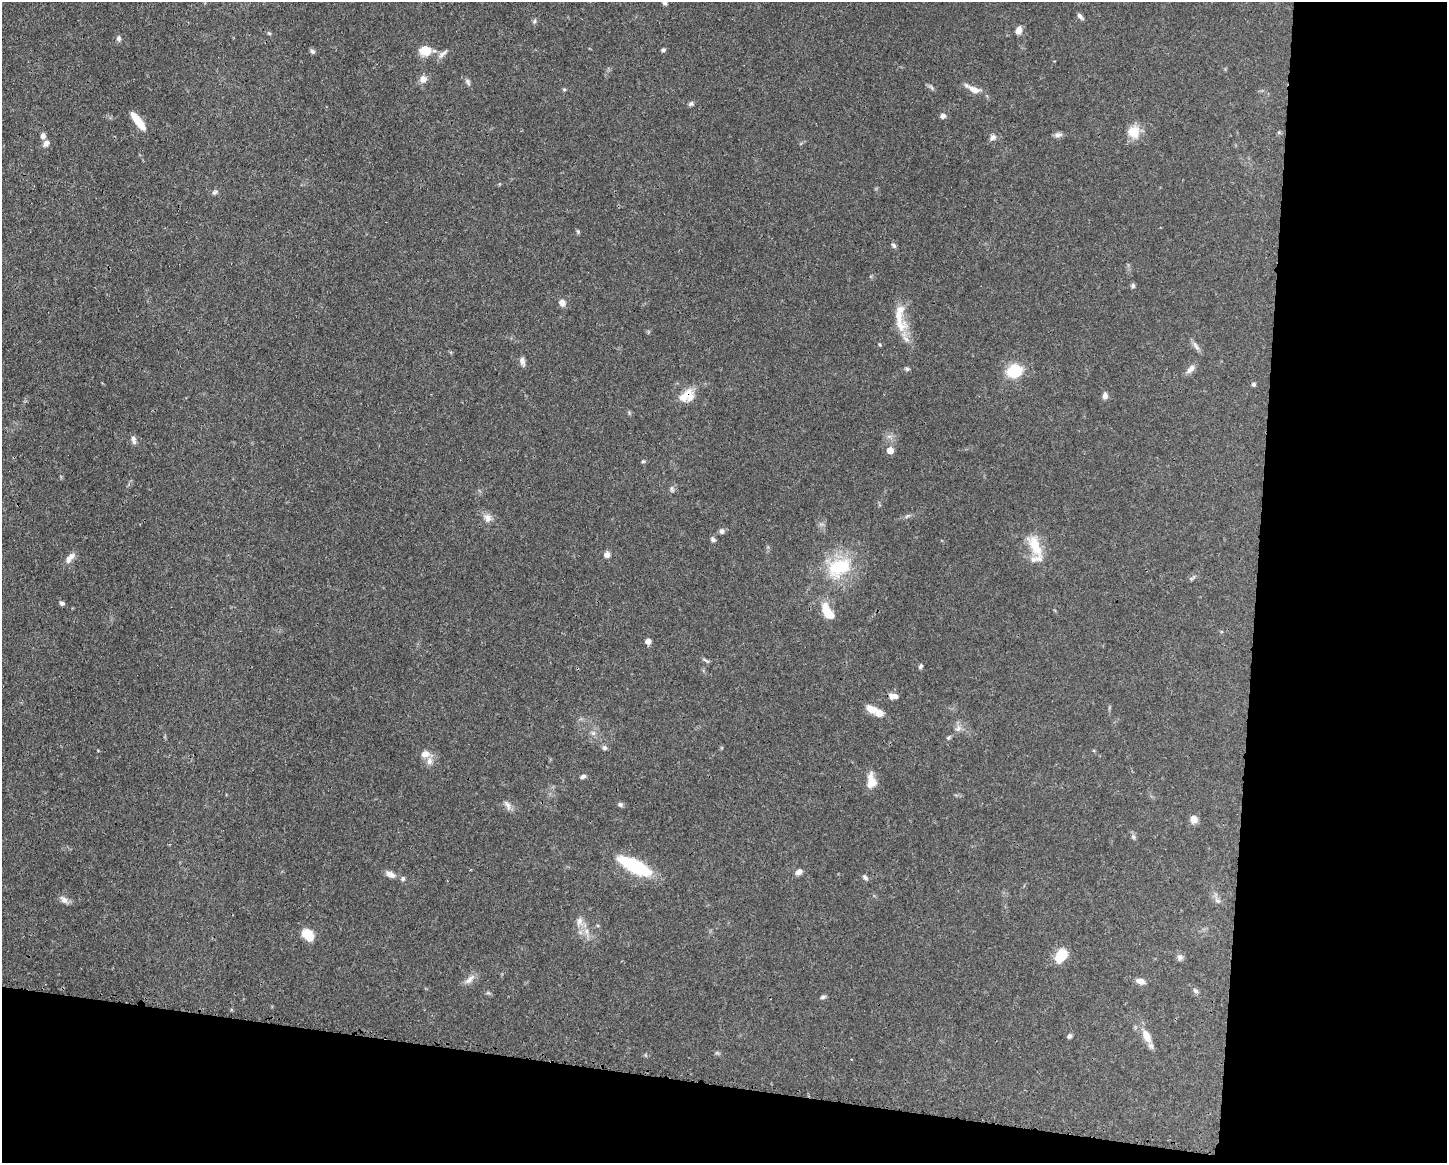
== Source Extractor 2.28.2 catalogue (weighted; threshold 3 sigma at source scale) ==
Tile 12 of 3 x 4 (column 3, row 4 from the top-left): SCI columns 3002-4446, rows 6-1166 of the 4670 x 4657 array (HDU 1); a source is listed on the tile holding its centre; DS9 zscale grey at full resolution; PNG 1449 x 1165 px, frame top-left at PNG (2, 2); no overlay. Shown black and unused: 20% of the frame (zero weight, under 3 of 4 exposures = <1% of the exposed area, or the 3 px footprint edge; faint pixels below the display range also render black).
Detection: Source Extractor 2.28.2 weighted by HDU 2 'WHT'; one run over the whole footprint, this tile lists its part. Background 0.0551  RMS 0.0033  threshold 0.0148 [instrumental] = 3 sigma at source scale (4.5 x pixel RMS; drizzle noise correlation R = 1.50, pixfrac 1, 0.05/0.05 arcsec/px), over >= 5 px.
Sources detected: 96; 7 inside a brighter listed object's ellipse — not listed separately; the other 89 listed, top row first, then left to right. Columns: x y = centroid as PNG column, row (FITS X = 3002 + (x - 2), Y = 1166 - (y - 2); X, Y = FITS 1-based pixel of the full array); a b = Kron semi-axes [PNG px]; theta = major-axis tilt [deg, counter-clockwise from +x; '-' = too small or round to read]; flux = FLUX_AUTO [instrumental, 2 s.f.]
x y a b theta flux
664 2 8 5 -61 1.1
1080 16 9 4 -46 0.98
535 21 8 4 81 0.54
1018 30 8 6 78 2.4
269 33 6 4 -43 0.43
119 39 8 6 -82 0.83
425 50 12 10 -4 5.7
663 50 5 5 - 0.6
312 51 7 6 - 0.71
442 54 16 6 40 1.4
423 79 9 8 - 2.1
468 82 10 5 -66 0.86
932 88 7 4 -71 0.53
564 89 6 4 0 0.39
974 90 17 8 -22 3.2
691 103 8 5 40 0.7
943 116 6 6 - 1.1
138 121 22 7 -53 6.4
1134 132 16 15 - 5.1
1058 135 11 6 7 1.2
43 136 7 6 - 1.2
993 137 9 7 36 1.2
46 143 9 6 46 1.5
214 192 8 5 36 0.68
578 231 6 4 -70 0.45
894 245 8 5 -51 0.74
1133 286 6 6 - 0.67
562 302 10 8 -34 1.6
900 309 12 11 - 2.6
900 326 18 17 - 5.2
880 345 5 3 - 0.31
1196 346 14 5 -55 1.3
522 361 11 6 -71 1.3
907 369 6 5 - 0.57
1190 369 14 7 47 1.8
1014 371 15 11 16 12
1254 384 5 4 - 0.61
684 396 24 11 42 5.1
1105 396 8 6 85 1.3
889 436 7 4 -19 0.79
134 439 11 6 -77 1.2
890 450 6 5 - 3.1
643 461 5 4 - 0.42
672 489 8 4 82 0.7
907 516 9 3 31 0.61
488 518 12 9 -50 2
722 531 7 6 - 0.9
713 539 7 5 -46 0.79
1035 546 33 14 -64 7.9
607 555 7 7 - 1.5
70 557 17 7 47 2.1
839 567 34 24 26 18
1192 578 11 3 31 0.57
62 603 7 5 -18 0.75
827 611 20 10 -69 5.8
648 641 5 5 - 2.1
706 660 11 3 -24 0.59
920 666 7 4 53 0.62
892 696 9 6 -71 1.2
871 708 16 10 -22 3
958 728 11 7 64 1.5
593 733 6 5 - 0.76
948 737 7 5 36 0.54
605 748 6 6 - 0.77
425 754 13 10 9 2.3
583 776 7 5 20 0.82
871 781 18 10 -86 4.2
620 804 6 6 - 0.75
508 805 14 6 -63 1.5
1194 819 8 7 - 2.5
1133 837 7 5 -60 0.68
635 866 32 11 -27 26
799 872 9 6 31 1.4
390 874 12 7 -28 2
865 877 8 5 -46 0.84
403 879 6 5 - 0.64
64 900 12 8 -41 1.6
1217 901 9 5 -32 1
579 921 13 8 69 2
586 931 7 6 - 1.3
307 934 13 9 -45 6.2
1061 956 17 11 55 6.3
1180 957 8 7 - 1.1
469 979 18 7 44 2.1
1140 981 11 7 -18 1.9
1195 991 9 5 -45 0.83
823 997 8 4 16 0.67
1069 1036 6 5 - 0.73
1147 1036 20 9 -67 4.1
Overlapping masked pixels (flux is a lower limit): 1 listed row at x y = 684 396
Isophote crosses this tile's border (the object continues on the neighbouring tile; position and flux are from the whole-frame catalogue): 1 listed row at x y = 664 2